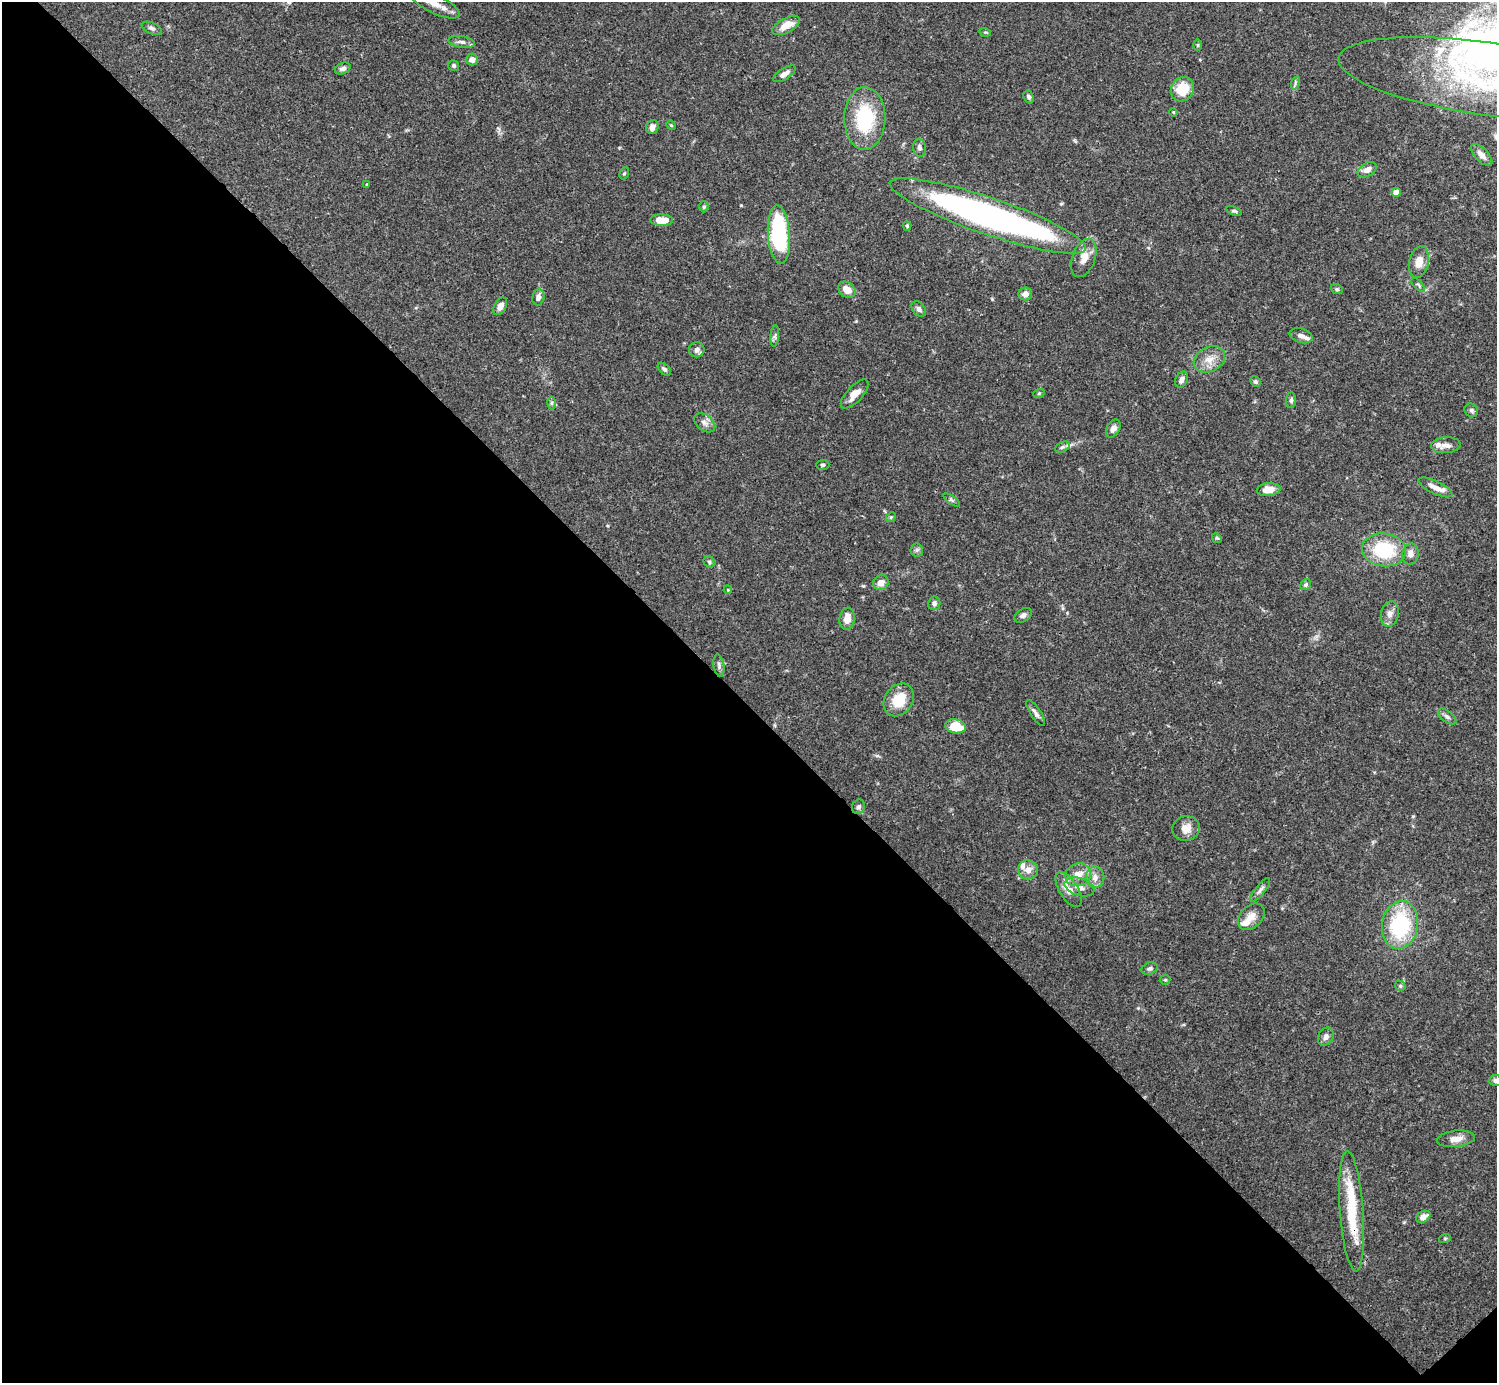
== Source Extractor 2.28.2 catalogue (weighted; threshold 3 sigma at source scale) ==
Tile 14 of 4 x 4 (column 2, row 4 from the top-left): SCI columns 1495-2989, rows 158-1538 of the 5982 x 5981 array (HDU 1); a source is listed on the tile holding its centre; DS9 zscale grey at full resolution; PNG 1499 x 1385 px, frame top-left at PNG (2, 2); each listed source drawn as its Kron ellipse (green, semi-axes under 4 px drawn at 4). Shown black and unused: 49% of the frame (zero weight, under 3 of 4 exposures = <1% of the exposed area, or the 3 px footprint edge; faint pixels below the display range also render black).
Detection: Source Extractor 2.28.2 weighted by HDU 2 'WHT'; one run over the whole footprint, this tile lists its part. Background 0.0692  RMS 0.0032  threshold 0.0144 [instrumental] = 3 sigma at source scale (4.5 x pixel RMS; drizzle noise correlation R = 1.50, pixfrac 1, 0.05/0.05 arcsec/px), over >= 5 px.
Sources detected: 103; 1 inside a brighter object's white glare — neither listed nor drawn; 6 inside a brighter listed object's ellipse — not listed separately; the other 96 listed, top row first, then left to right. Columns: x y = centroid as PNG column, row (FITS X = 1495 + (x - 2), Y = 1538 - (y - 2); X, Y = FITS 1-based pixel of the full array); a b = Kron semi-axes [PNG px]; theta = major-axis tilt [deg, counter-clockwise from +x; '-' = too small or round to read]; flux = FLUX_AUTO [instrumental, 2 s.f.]
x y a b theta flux
435 4 27 9 -26 4.3
786 25 15 7 29 3.9
152 28 11 5 -23 0.86
985 32 6 3 -17 0.34
461 42 13 5 -9 1.3
1198 45 6 4 90 0.39
472 60 6 6 - 1.6
454 65 5 5 - 0.67
343 68 8 5 21 1
784 74 13 5 32 1.7
1485 79 148 36 -8 68
1295 83 7 4 72 0.56
1182 89 13 11 57 8.6
1029 97 6 5 - 0.77
1173 112 4 3 - 0.27
865 118 31 20 89 21
671 125 5 4 - 0.31
652 127 7 6 - 1.4
919 148 9 6 -81 0.99
1482 155 14 6 -46 2
1367 170 10 6 29 1.9
624 173 6 4 67 0.41
367 184 3 3 - 0.3
1396 192 4 4 - 2.7
704 207 6 4 87 0.52
1234 211 8 4 -17 0.56
988 216 103 18 -19 120
661 220 11 5 -2 4.6
907 226 4 4 - 0.43
779 234 29 11 -86 34
1084 258 20 11 70 3.6
1419 262 16 10 77 3.8
1418 285 8 3 -45 0.49
1337 289 6 4 -21 0.53
847 290 9 7 -35 3.2
1025 294 7 6 - 2
538 297 8 6 79 1.4
500 306 9 6 61 1.9
919 309 8 6 -52 1.1
775 336 10 4 85 0.8
1301 336 12 7 -17 1.4
697 350 8 7 - 1.5
1209 359 16 12 25 3.7
664 369 8 5 -43 0.77
1181 380 8 6 61 1.4
1255 382 6 5 - 0.61
1039 393 6 3 19 0.39
855 394 18 7 48 3
1291 400 8 5 85 0.72
552 403 6 4 89 0.56
1471 410 7 6 - 0.9
705 423 12 8 -38 1.7
1113 429 10 6 61 1.5
1446 445 15 8 4 2
1062 447 7 5 26 0.7
823 465 7 5 1 0.63
1435 487 18 6 -25 2.6
1269 490 12 6 4 3.8
952 500 9 3 -34 0.56
891 517 5 4 - 0.39
1217 538 5 4 - 0.44
917 550 6 6 - 0.63
1384 550 22 16 -7 18
1410 554 10 8 80 1.9
709 562 6 5 - 0.52
881 583 8 7 - 2.4
1306 585 5 5 - 0.67
728 590 4 3 - 0.29
934 603 7 6 - 0.95
1390 614 13 8 80 2.1
1023 615 9 6 33 1
847 619 11 7 83 3
719 665 11 5 -82 0.94
899 700 17 14 55 8.3
1036 713 15 5 -57 1.2
1447 717 11 5 -37 0.97
955 726 10 7 -12 8
858 807 7 6 - 0.96
1186 828 14 12 15 3.3
1028 870 10 9 - 2.5
1078 875 13 11 21 4.2
1095 877 10 9 - 2.1
1079 887 15 8 -18 2.4
1069 890 20 9 -58 4.4
1260 890 15 4 52 1.1
1251 917 15 11 45 2.9
1400 925 24 18 80 27
1150 969 8 6 21 0.76
1165 980 5 5 - 0.43
1400 986 5 5 - 0.55
1326 1037 9 7 58 1.4
1495 1080 6 5 - 1
1456 1139 19 8 7 2.6
1352 1211 60 12 -86 14
1423 1217 7 5 32 2.6
1445 1238 6 4 19 0.36
Overlapping masked pixels (flux is a lower limit): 1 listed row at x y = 1352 1211
Isophote crosses this tile's border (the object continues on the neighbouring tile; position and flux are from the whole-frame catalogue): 3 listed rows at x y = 435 4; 1485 79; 1495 1080